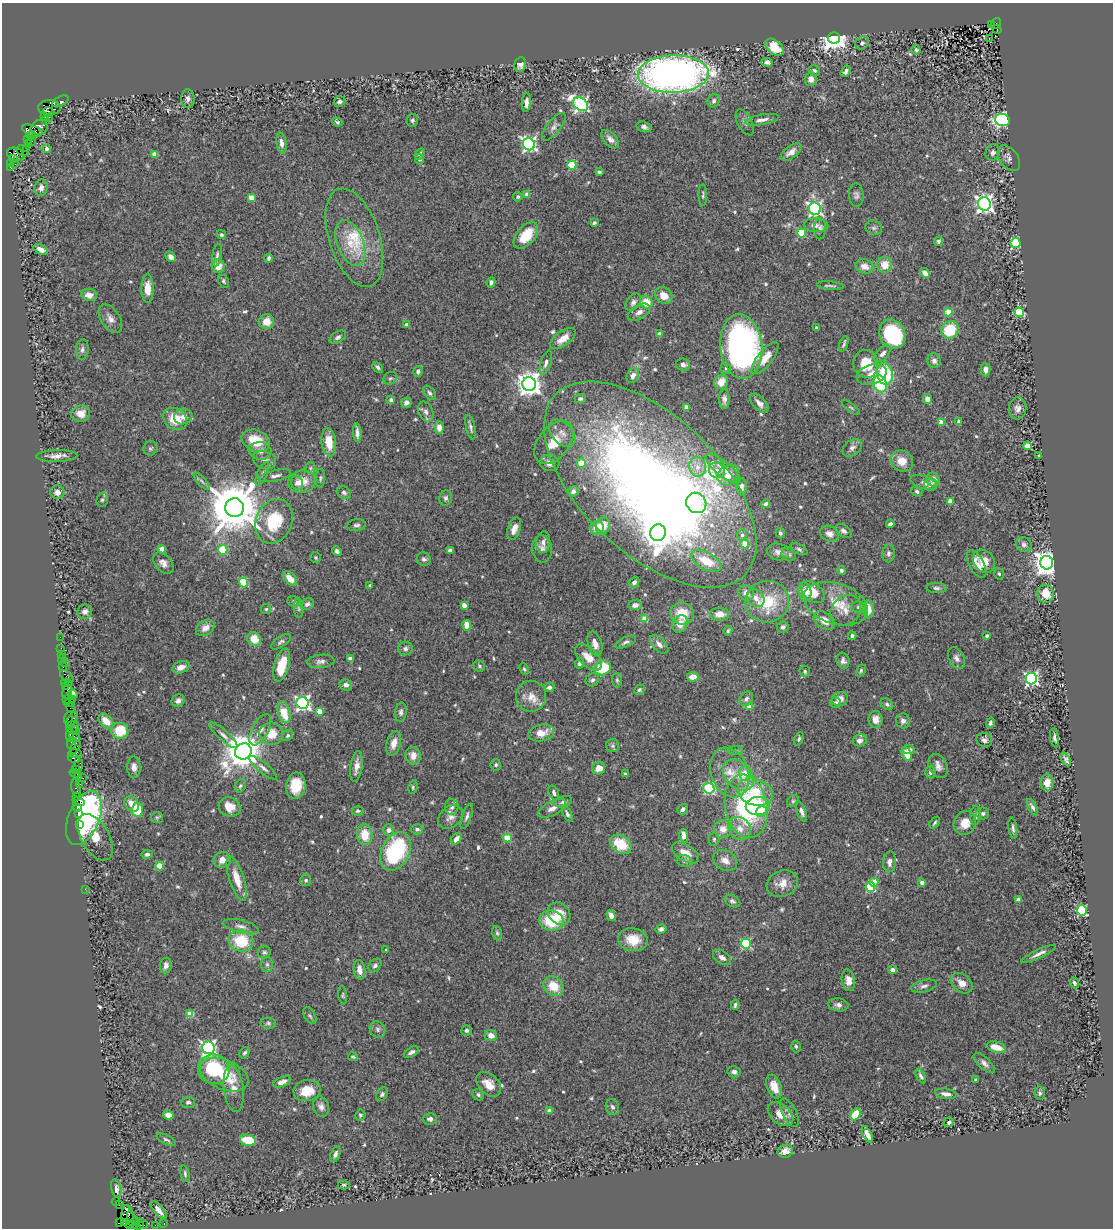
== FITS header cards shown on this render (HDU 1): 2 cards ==
NAXIS1  =                 1111
NAXIS2  =                 1226

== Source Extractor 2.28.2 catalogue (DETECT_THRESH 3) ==
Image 1111 x 1226 px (HDU 1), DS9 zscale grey, 1 PNG px = 1 image px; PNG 1115 x 1230 px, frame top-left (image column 1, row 1226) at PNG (2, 3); each listed source drawn as its Kron ellipse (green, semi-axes under 4 px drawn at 4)
Background 2.19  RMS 0.042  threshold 0.125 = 3 sigma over >= 5 px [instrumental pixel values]
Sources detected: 614; of the 614, the 500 brightest by FLUX_AUTO listed and drawn (114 fainter detections omitted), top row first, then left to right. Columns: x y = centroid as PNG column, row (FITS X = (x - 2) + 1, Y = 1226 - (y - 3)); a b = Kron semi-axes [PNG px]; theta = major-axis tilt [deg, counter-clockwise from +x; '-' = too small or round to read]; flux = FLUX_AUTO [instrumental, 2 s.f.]
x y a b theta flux
996 23 6 4 52 600
991 24 3 2 - 140
997 29 4 3 - 100
834 38 6 6 - 3700
989 38 3 2 - 6.2
862 43 7 6 - 7.8
775 47 11 7 -39 57
916 50 5 4 - 5.7
767 62 6 4 -4 11
520 64 7 6 - 19
814 70 6 5 - 8.1
846 71 6 4 57 8.4
673 74 35 18 2 1900
811 79 7 6 - 18
188 99 9 6 88 13
60 101 9 4 28 220
340 101 6 5 - 7.4
714 101 7 6 - 7.9
526 102 9 4 85 17
581 104 8 6 -36 790
49 108 11 7 2 2200
48 111 5 3 - 580
45 117 3 3 - 45
49 118 3 2 - 62
412 120 6 5 - 6.5
762 120 17 5 10 16
1002 120 8 6 -15 750
45 121 3 3 - 170
337 122 5 4 - 5.3
745 122 14 7 -62 12
39 127 9 7 22 1000
554 127 17 7 51 13
644 127 7 5 -18 8.1
32 131 10 5 -21 2800
31 135 5 3 - 700
610 139 11 6 -48 15
28 140 3 3 - 76
32 141 2 2 - 37
282 143 10 5 -81 14
28 144 3 2 - 150
529 144 6 6 - 750
27 148 3 2 - 80
47 149 4 4 - 11
23 151 6 5 - 460
791 152 12 6 36 21
993 153 8 7 - 10
16 154 9 6 -20 2800
155 154 4 4 - 42
420 154 6 4 59 6.3
1009 158 14 9 -53 14
14 159 4 3 - 150
419 159 5 4 - 7.4
11 164 3 3 - 84
15 164 2 2 - 34
572 165 4 4 - 140
11 168 4 2 - 170
599 172 4 3 - 5.5
41 188 8 6 80 15
527 194 4 4 - 24
703 195 11 4 -89 5.5
856 195 11 7 -89 11
518 197 5 4 - 5.6
251 198 4 4 - 60
984 204 6 6 - 1200
815 209 6 6 - 620
594 223 4 3 - 5.6
816 225 12 6 -5 13
874 228 8 7 - 8.2
820 229 10 6 87 8.9
801 233 4 4 - 130
221 235 5 4 - 6.2
526 235 15 9 49 87
354 238 51 25 -72 150
938 241 5 4 - 6.5
350 243 24 13 -69 64
1016 243 5 5 - 210
41 249 8 4 -25 17
217 255 11 4 81 8.1
171 257 6 4 -46 10
269 258 4 3 - 6.2
885 265 8 7 - 41
218 266 7 6 - 33
865 266 9 7 -17 24
925 273 6 4 -44 19
224 281 7 5 -63 5.4
491 282 5 4 - 7.3
830 286 13 3 -5 5.8
148 288 14 6 90 37
89 295 8 6 -8 22
664 296 9 7 -37 32
633 302 10 6 51 10
646 302 7 6 - 47
639 312 12 7 30 14
948 312 4 4 - 74
1019 312 5 4 - 170
110 319 16 9 -56 21
267 322 7 7 - 38
406 324 3 3 - 10
816 328 3 3 - 7
950 330 9 8 - 100
659 334 4 3 - 17
892 334 15 12 -60 250
338 337 9 5 31 8.6
563 339 15 7 36 33
844 344 8 3 71 6.1
741 346 32 21 -84 960
82 349 10 6 85 10
882 354 10 5 47 12
765 358 19 7 52 37
934 361 7 6 - 12
546 363 12 5 72 11
683 364 7 6 - 13
866 364 14 12 -80 76
378 367 6 4 -43 6
726 368 5 5 - 7.1
985 370 7 5 -90 12
418 371 5 4 - 7.2
872 374 15 10 18 36
885 374 11 8 -81 160
633 376 8 6 64 15
390 378 7 6 - 5.8
721 382 7 6 - 33
529 384 7 7 - 2800
880 384 9 6 -68 150
430 393 8 5 -51 7
580 399 5 4 - 6.9
724 399 10 5 -89 11
927 399 5 4 - 19
391 400 4 3 - 14
406 403 5 5 - 9.6
759 403 12 6 -47 17
686 407 4 4 - 27
851 407 10 4 -36 4.7
1018 408 11 8 84 17
426 412 10 7 -66 12
81 414 9 8 - 32
183 416 9 8 - 22
175 419 12 10 -34 66
941 422 4 3 - 52
959 422 4 3 - 15
439 427 6 4 -86 19
471 427 13 4 -77 8.5
357 433 9 3 -87 13
562 433 16 10 -47 26
256 441 14 10 -23 79
329 442 14 7 -82 58
554 442 25 15 51 64
1028 446 4 4 - 71
150 448 7 6 - 6.6
852 448 11 7 37 14
260 451 11 8 -8 20
57 456 20 6 1 21
1039 456 3 3 - 6.2
265 460 12 8 -19 16
902 461 12 10 -25 38
550 463 9 8 - 19
581 463 4 4 - 57
697 467 10 8 -77 23
310 468 5 5 - 4.5
723 469 22 7 -38 34
717 470 8 7 - 12
262 474 13 5 65 9.5
728 475 11 9 45 29
275 476 16 5 13 13
320 478 9 4 86 5.5
933 479 7 6 - 26
202 481 11 4 -48 7.3
302 482 14 11 9 43
297 483 7 6 - 14
924 483 14 6 -17 11
650 484 131 69 -43 3500
931 484 6 6 - 9.8
741 486 8 5 -83 10
573 491 5 5 - 11
917 491 5 5 - 6.6
57 492 7 7 - 16
344 492 8 6 -33 7.6
446 498 7 6 - 8.1
102 500 7 5 74 6.9
950 501 4 3 - 31
696 503 10 9 - 110
766 504 5 4 - 6.6
235 508 9 9 - 20000
274 521 23 18 67 120
890 524 4 3 - 8.9
356 525 9 6 9 8.2
603 526 8 7 - 51
597 528 7 6 - 32
514 529 11 6 70 21
844 531 9 6 -33 10
658 533 8 7 - 3300
780 533 5 4 - 6.6
829 534 10 7 -24 17
742 535 6 5 - 9.1
543 542 11 7 84 13
745 544 4 4 - 73
1024 544 8 7 - 11
162 549 4 4 - 54
542 549 13 10 -84 16
799 549 9 4 -27 6.1
223 550 5 5 - 96
450 550 4 4 - 24
337 551 5 4 - 7.4
778 552 11 8 -13 16
888 553 9 6 88 11
789 554 7 6 - 8.3
315 557 5 5 - 4.7
424 559 7 6 - 7.8
706 561 16 8 -28 70
984 561 12 10 -50 36
163 563 12 8 -48 17
1047 563 7 6 - 3800
977 564 15 7 -62 25
841 570 4 4 - 7.4
999 574 6 4 -72 5.1
290 578 8 5 -45 34
243 582 5 4 - 130
634 582 6 4 50 8.8
370 585 3 3 - 5.3
936 588 10 5 -1 7.8
805 592 9 6 -77 25
813 592 14 8 -42 60
746 593 8 7 - 24
1046 594 9 8 - 49
756 598 10 7 -50 21
294 601 6 5 - 5.4
767 602 22 20 15 130
307 604 7 5 24 8
836 604 33 20 -18 90
464 605 4 4 - 40
635 605 6 5 - 14
858 607 7 5 -1 6.5
299 608 10 5 -86 6.4
266 609 5 5 - 4.8
868 609 9 5 -86 31
845 610 17 13 45 33
85 612 7 7 - 16
682 613 12 11 - 62
720 614 9 6 0 29
645 619 4 4 - 64
824 620 12 8 -34 33
680 624 9 7 59 29
467 625 5 4 - 35
783 627 6 5 - 8.9
205 628 10 7 34 19
728 631 5 4 - 4.4
852 636 4 3 - 5
987 636 4 3 - 9.7
60 637 2 2 - 23
254 639 7 6 - 43
281 642 11 5 33 7.9
626 642 11 5 25 8.5
595 644 13 7 -73 22
659 644 11 6 -47 16
61 648 3 2 - 110
405 648 7 7 - 8.8
62 654 2 2 - 31
588 657 16 9 -43 38
956 658 12 7 -63 13
62 659 4 3 - 220
350 659 4 4 - 24
321 661 14 6 6 13
843 661 8 6 -74 11
65 663 4 2 - 31
579 663 5 4 - 8
282 665 17 7 74 70
479 666 6 5 - 5
63 667 2 2 - 23
181 667 9 6 18 22
603 668 8 7 - 95
524 669 6 4 -66 4.7
861 670 6 4 61 4.6
805 671 6 5 - 5.1
67 676 8 4 -40 960
693 677 6 4 3 31
1031 678 6 5 - 660
592 680 7 6 - 7.5
617 680 7 5 -89 5.1
66 683 5 3 - 180
346 685 6 5 - 12
65 686 4 3 - 100
549 687 5 4 - 8.2
67 690 9 2 72 550
639 690 5 5 - 5.3
73 694 5 4 - 340
531 696 15 15 - 36
66 699 4 2 - 190
746 699 8 6 53 11
840 699 8 7 - 21
73 700 4 2 - 190
178 701 7 6 - 12
69 703 5 3 - 220
303 703 6 6 - 790
836 703 5 5 - 6
887 704 7 5 -37 6.7
749 706 4 4 - 46
70 708 2 2 - 96
319 711 4 4 - 43
284 712 11 6 -76 75
401 712 9 6 80 9.5
68 719 7 2 84 290
72 719 9 4 57 400
875 719 8 7 - 19
106 721 9 6 -47 36
903 721 7 7 - 12
990 723 5 4 - 6.7
72 727 6 6 - 370
75 730 4 3 - 190
260 730 17 8 62 23
120 731 8 8 - 88
541 733 13 8 12 38
271 734 12 11 - 49
70 735 6 3 -89 420
223 735 18 5 -42 15
288 736 6 5 - 5.7
75 737 6 3 -31 320
1054 738 9 4 -81 7.6
799 739 7 4 68 5.2
860 740 7 6 - 14
984 740 8 6 -16 12
71 743 6 4 82 310
394 743 12 7 75 28
612 746 6 6 - 6.1
75 747 7 4 61 480
735 750 8 4 7 5.5
909 750 6 4 -7 11
243 751 8 7 - 8300
75 753 7 4 -4 700
907 754 7 4 -66 37
413 756 8 7 - 24
74 758 6 3 -28 160
1066 759 7 4 -60 7.2
496 765 5 5 - 4.7
78 766 6 2 56 260
356 766 15 6 82 23
938 766 12 9 -66 17
134 767 11 7 -86 18
263 768 17 5 -39 14
599 768 6 6 - 31
76 769 3 2 - 73
730 772 25 18 -69 77
931 772 6 5 - 7.6
75 773 5 3 - 160
745 773 7 5 89 53
625 774 3 3 - 4.7
738 775 18 13 -46 46
79 777 3 3 - 200
83 778 2 2 - 8.1
1047 783 8 6 86 29
80 784 3 2 - 100
240 786 7 5 62 5.5
296 786 13 10 82 63
413 787 7 4 82 4.7
76 788 9 3 -79 300
709 788 5 5 - 280
755 792 18 13 -19 130
554 793 8 5 -68 8.6
77 796 3 2 - 140
78 801 6 2 -19 170
793 801 6 5 - 5.2
563 802 9 5 18 8.2
132 804 8 6 -50 32
746 806 32 21 -78 340
758 806 12 9 3 110
77 807 4 3 - 75
230 807 11 9 -24 42
452 807 8 6 -86 12
1032 807 9 4 -62 8
552 808 15 7 28 21
683 809 6 5 - 10
137 810 7 6 - 80
358 811 6 4 -4 4.5
761 811 6 4 35 51
801 811 10 4 -69 12
78 813 3 2 - 96
983 813 6 6 - 7.7
567 814 8 4 -62 8.5
975 815 10 5 85 13
467 816 13 5 71 9.9
450 817 14 10 39 19
84 818 28 15 67 800
157 818 6 5 - 5.4
935 823 7 4 53 4.8
965 823 12 11 - 37
79 825 3 2 - 98
740 828 12 10 -52 30
1013 828 11 3 -82 7.7
417 829 6 5 - 7.1
723 829 9 9 - 32
389 830 5 5 - 15
365 835 10 8 -84 52
684 836 7 4 -80 28
95 837 26 14 -60 88
507 838 4 4 - 87
456 839 6 4 54 23
714 839 6 5 - 6
621 844 11 8 -37 83
396 851 20 14 62 270
685 853 15 8 -32 36
147 854 6 4 9 8.8
222 860 9 8 - 24
725 860 12 10 -28 23
685 861 8 6 -17 9.5
890 862 10 6 86 14
160 866 4 4 - 73
237 879 23 7 -72 50
306 880 6 5 - 4.7
874 882 4 4 - 59
782 883 16 13 26 32
922 883 4 3 - 24
870 887 5 5 - 180
85 889 2 2 - 27
1018 900 4 3 - 24
732 901 8 5 -28 7.5
1082 910 5 5 - 260
559 914 12 10 -46 48
611 915 6 4 -72 17
551 921 12 10 -11 110
241 926 18 6 -13 17
661 929 5 5 - 9.1
497 933 7 4 -75 6.2
633 940 15 11 -7 57
241 941 12 10 -14 110
746 944 5 5 - 230
386 950 3 3 - 4.5
264 952 6 6 - 6.4
1039 954 19 4 25 15
722 957 10 6 -34 14
267 964 8 6 -90 7.1
166 965 8 5 84 12
375 965 7 5 50 9.2
359 970 10 6 -81 18
893 970 4 4 - 10
848 980 11 6 -82 23
962 983 12 8 -40 24
1074 983 5 4 - 6
553 986 11 9 -40 55
924 986 13 6 13 12
343 995 9 4 -83 4.5
735 1005 5 3 - 7.1
838 1005 10 6 -7 13
190 1014 4 4 - 52
310 1016 9 5 -56 6.8
268 1023 7 5 -8 6
378 1029 8 7 - 9.3
466 1030 5 5 - 6.4
491 1035 6 5 - 23
796 1046 6 4 -73 4.7
996 1047 10 5 -16 43
209 1048 6 6 - 870
411 1052 8 4 31 10
244 1053 6 4 55 7.2
353 1057 5 3 - 4.7
984 1063 13 6 -43 13
214 1069 16 15 - 160
734 1072 6 5 - 9.2
224 1075 25 15 -22 99
921 1076 8 4 -59 6.9
976 1080 4 4 - 7
282 1082 9 5 20 18
489 1084 14 10 -44 37
774 1086 12 7 -70 35
234 1089 23 9 -83 36
307 1091 14 10 10 64
1040 1093 6 5 - 6.2
382 1094 7 5 56 6.5
946 1094 11 5 -8 15
478 1095 6 5 - 6.2
188 1102 7 5 2 7.2
321 1107 10 8 -71 14
612 1107 8 6 -68 9.6
549 1111 4 4 - 22
789 1113 16 7 -63 12
780 1114 15 9 -41 40
856 1114 6 4 63 84
168 1115 5 4 - 32
360 1115 5 5 - 5.1
430 1119 7 5 0 9.8
949 1122 5 4 - 8
867 1134 9 4 -63 16
166 1140 10 4 -24 7.2
248 1140 8 5 -13 92
785 1151 8 6 14 26
335 1154 8 4 67 9.6
185 1174 8 4 -78 5.9
344 1185 6 4 1 4.5
116 1188 9 5 -77 11
116 1201 4 2 - 100
119 1205 2 2 - 40
159 1210 11 5 -51 20
128 1217 12 6 -83 4400
132 1220 10 3 -70 570
136 1221 4 3 - 240
120 1223 3 3 - 240
125 1223 3 3 - 470
130 1224 3 2 - 77
143 1224 5 3 - 180
164 1224 3 2 - 52
155 1225 2 2 - 24
139 1226 5 4 - 180
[114 fainter detections neither listed nor drawn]